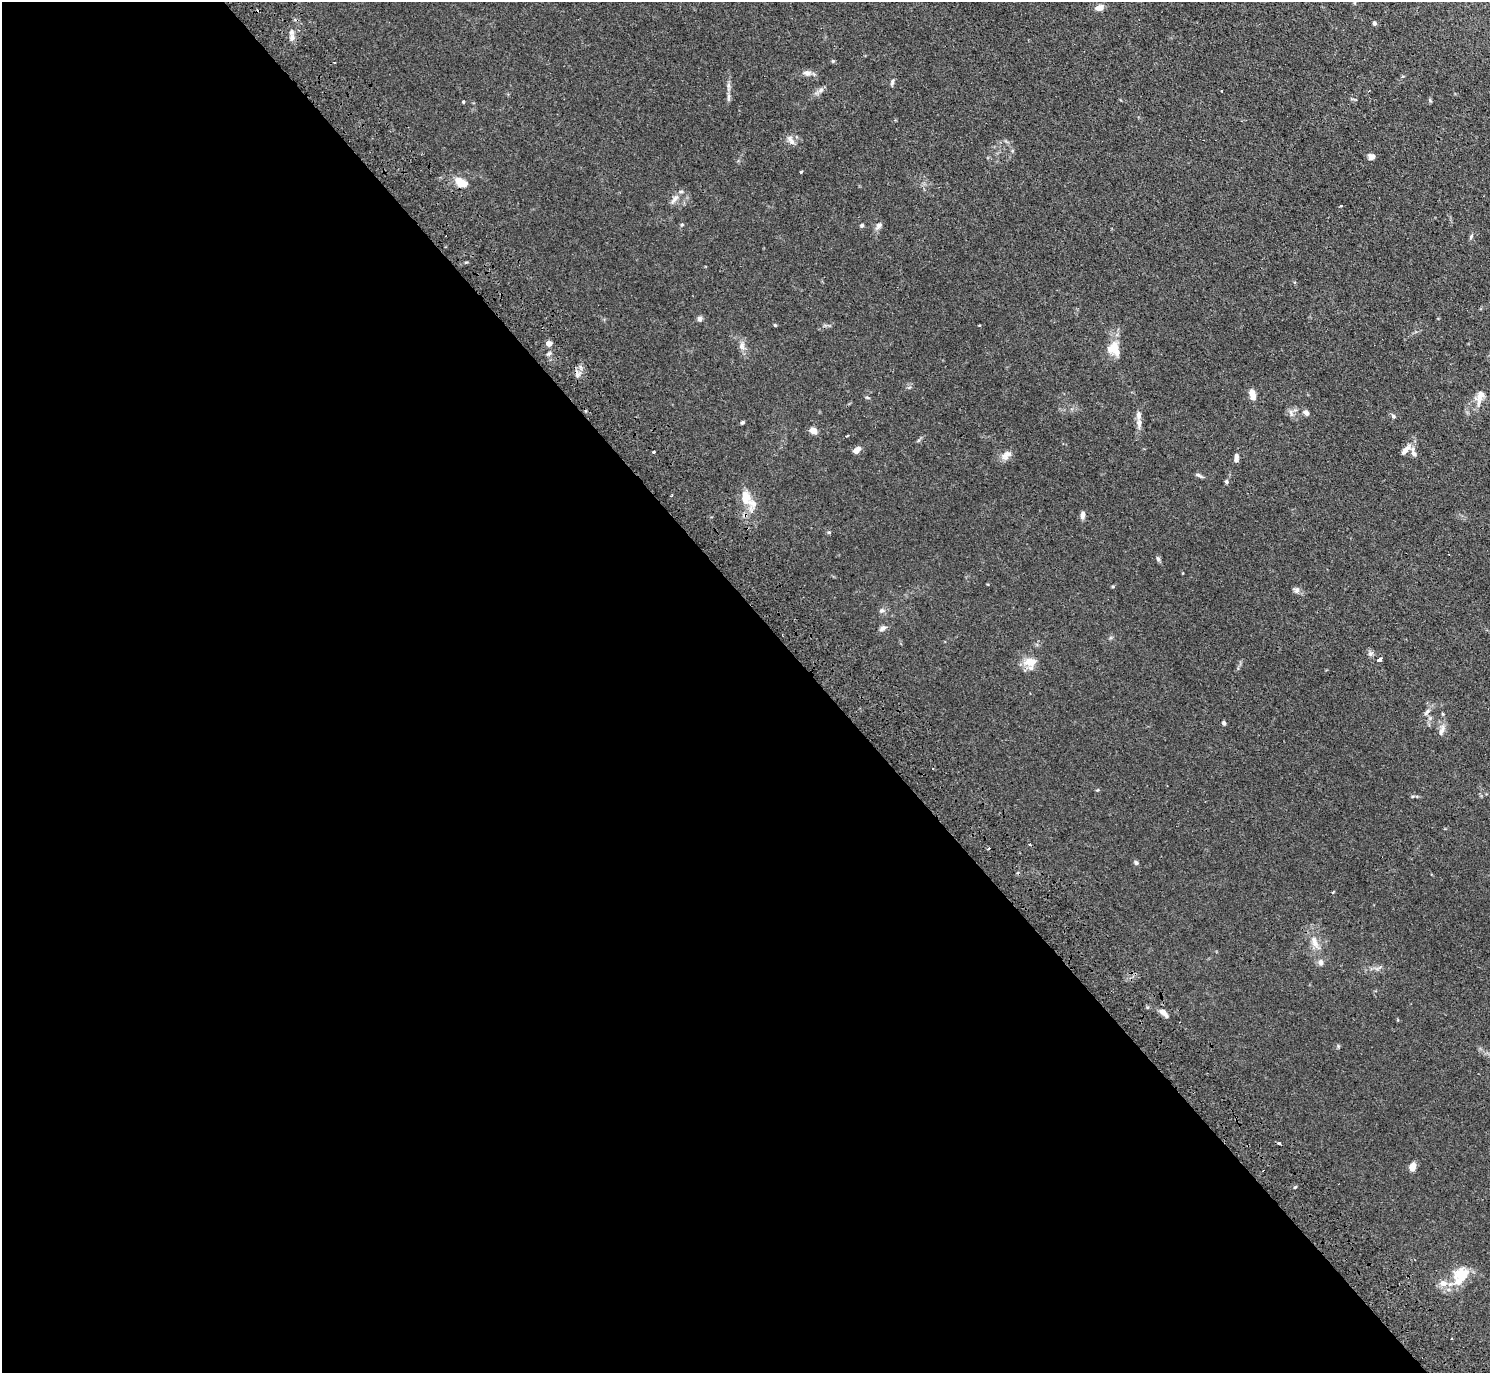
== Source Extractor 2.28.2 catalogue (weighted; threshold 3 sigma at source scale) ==
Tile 9 of 4 x 4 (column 1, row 3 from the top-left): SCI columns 48-1535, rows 1712-3082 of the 6046 x 6025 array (HDU 1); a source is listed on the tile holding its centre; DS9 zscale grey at full resolution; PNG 1492 x 1375 px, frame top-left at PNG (2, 2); no overlay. Shown black and unused: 55% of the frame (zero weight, under 3 of 4 exposures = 4% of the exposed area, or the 3 px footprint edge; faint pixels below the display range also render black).
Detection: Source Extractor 2.28.2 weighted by HDU 2 'WHT'; one run over the whole footprint, this tile lists its part. Background 0.0335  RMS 0.0033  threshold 0.0147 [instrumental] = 3 sigma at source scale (4.5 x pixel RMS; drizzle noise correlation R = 1.50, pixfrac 1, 0.05/0.05 arcsec/px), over >= 5 px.
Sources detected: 75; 3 cosmic-ray / hot-pixel residue — not listed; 5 inside a brighter listed object's ellipse — not listed separately; the other 67 listed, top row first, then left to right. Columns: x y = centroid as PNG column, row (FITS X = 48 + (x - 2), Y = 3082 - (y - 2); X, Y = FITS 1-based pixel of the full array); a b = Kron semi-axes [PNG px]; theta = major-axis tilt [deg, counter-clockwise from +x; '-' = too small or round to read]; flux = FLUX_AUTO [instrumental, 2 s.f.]
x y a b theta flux
1099 8 10 7 14 2
1374 23 5 5 - 0.59
292 38 9 7 89 1.4
833 61 5 4 - 0.37
807 73 11 7 -9 1.4
892 82 9 4 68 0.62
728 85 8 6 90 0.91
821 90 7 6 - 0.96
728 97 10 4 90 0.83
463 102 4 3 - 0.32
791 140 16 6 -62 1.5
1371 157 7 6 - 1.6
801 171 3 3 - 0.37
461 183 17 9 -32 4.3
675 199 17 6 52 1.7
1341 206 4 3 - 0.33
682 224 5 3 - 0.34
862 225 5 4 - 0.49
878 226 10 7 48 1.2
1471 236 6 4 71 0.46
466 262 5 3 - 0.34
699 319 7 5 -73 0.89
775 325 4 4 - 0.33
979 325 3 2 - 0.53
549 344 7 7 - 1.4
742 346 12 7 -85 1.6
1112 349 18 12 47 4.8
548 354 7 4 30 0.59
1252 392 8 6 -53 2.2
1480 395 20 9 74 3
867 398 6 3 -10 0.39
1291 413 13 4 -72 0.9
1306 413 8 6 -44 1
1393 416 6 5 - 0.61
742 422 5 4 - 0.46
1139 423 13 6 -86 1.7
813 431 8 5 -21 2.5
856 450 8 5 42 2.6
1405 450 18 7 50 2.1
653 451 3 3 - 2.2
1414 452 14 7 -69 1.6
1006 455 14 9 50 2.1
1236 458 9 5 83 1.4
1199 475 10 4 -30 0.71
1226 482 5 5 - 0.53
746 497 30 14 -71 5.5
1082 515 10 5 82 1.3
829 532 5 4 - 0.39
1158 559 7 5 -62 0.65
1296 590 9 8 - 1
881 610 7 6 - 0.79
882 628 9 6 23 1.1
1379 659 5 3 - 8.2
1030 663 16 14 -14 3.9
1427 712 10 4 56 0.83
1224 723 5 4 - 0.67
1442 730 16 6 70 1.6
1136 863 6 5 - 0.63
1333 892 3 3 - 0.68
1315 942 18 8 -69 3.1
1321 962 9 7 -75 1.1
1164 1013 15 6 -47 1.7
1279 1143 3 3 - 2.5
1412 1167 9 6 73 2.4
1295 1187 5 3 - 0.33
1461 1275 23 16 62 8.5
1452 1338 3 2 - 0.5